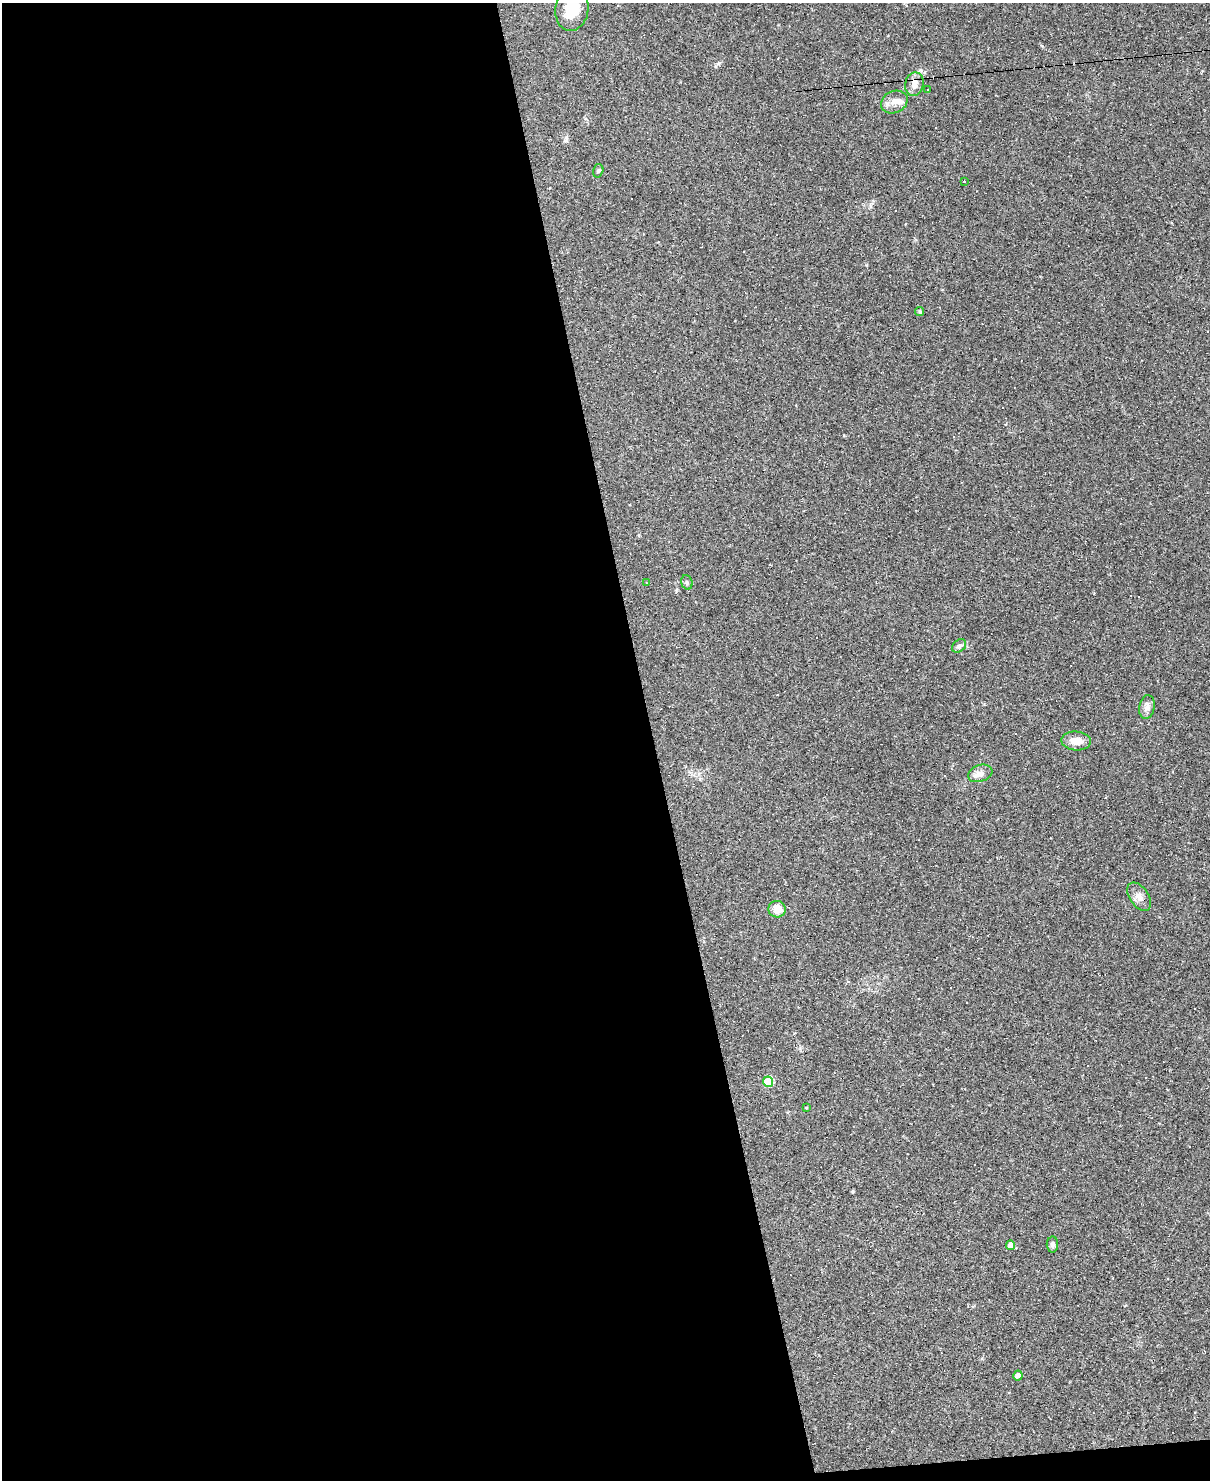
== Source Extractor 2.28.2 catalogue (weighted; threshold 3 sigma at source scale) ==
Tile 9 of 4 x 3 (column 1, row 3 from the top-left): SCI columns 1-1208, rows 245-1722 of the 4833 x 4811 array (HDU 1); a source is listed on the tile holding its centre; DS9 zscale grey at full resolution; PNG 1212 x 1482 px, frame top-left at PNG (2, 3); each listed source drawn as its Kron ellipse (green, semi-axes under 4 px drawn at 4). Shown black and unused: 55% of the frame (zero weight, under 2 of 3 exposures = <1% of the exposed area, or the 3 px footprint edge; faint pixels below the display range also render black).
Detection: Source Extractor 2.28.2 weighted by HDU 2 'WHT'; one run over the whole footprint, this tile lists its part. Background 0.145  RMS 0.0082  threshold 0.037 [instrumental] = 3 sigma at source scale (4.5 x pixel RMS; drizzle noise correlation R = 1.50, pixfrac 1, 0.05/0.05 arcsec/px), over >= 5 px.
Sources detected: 37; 16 cosmic-ray / hot-pixel residue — neither listed nor drawn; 1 inside a brighter listed object's ellipse — not listed separately; the other 20 listed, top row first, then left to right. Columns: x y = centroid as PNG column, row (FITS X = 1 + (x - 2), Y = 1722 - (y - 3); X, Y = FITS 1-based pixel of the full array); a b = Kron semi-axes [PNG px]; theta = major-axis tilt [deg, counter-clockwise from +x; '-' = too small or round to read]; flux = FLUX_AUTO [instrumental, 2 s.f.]
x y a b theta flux
572 9 22 16 82 24
914 84 12 9 78 6.4
928 89 2 2 - 0.49
894 102 14 11 26 6.6
598 171 7 5 73 1.4
964 181 3 2 - 0.59
920 312 4 4 - 1.2
687 582 7 5 -72 1.7
646 583 3 2 - 3.6
959 646 8 6 44 2.2
1147 707 12 7 82 5
1076 741 15 9 -4 8.3
980 773 12 8 20 4.5
1139 897 16 9 -55 5.7
777 909 8 8 - 9.9
768 1082 5 5 - 35
806 1108 3 2 - 0.59
1052 1244 8 6 90 2.4
1010 1245 5 4 - 6.1
1018 1375 5 4 - 3.7
Isophote crosses this tile's border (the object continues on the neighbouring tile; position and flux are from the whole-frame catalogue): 1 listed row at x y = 572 9
Unlisted compact peaks at least as high as the median listed source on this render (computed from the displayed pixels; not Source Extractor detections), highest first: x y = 920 70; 866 265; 719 63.